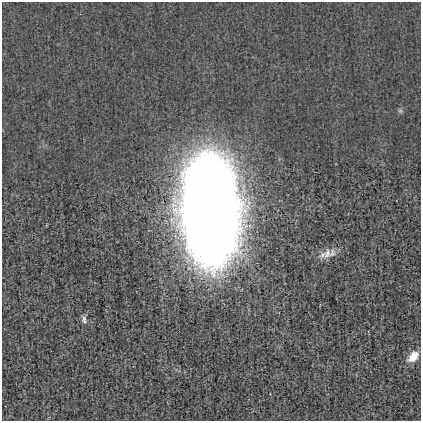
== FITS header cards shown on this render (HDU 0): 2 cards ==
NAXIS1  =                  419
NAXIS2  =                  419

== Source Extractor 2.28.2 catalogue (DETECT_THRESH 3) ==
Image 419 x 419 px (HDU 0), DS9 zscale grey, 1 PNG px = 1 image px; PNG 423 x 423 px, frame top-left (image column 1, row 419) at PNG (2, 2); no overlay
Background -0.0014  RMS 0.027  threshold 0.0818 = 3 sigma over >= 5 px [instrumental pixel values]
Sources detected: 5; all 5 listed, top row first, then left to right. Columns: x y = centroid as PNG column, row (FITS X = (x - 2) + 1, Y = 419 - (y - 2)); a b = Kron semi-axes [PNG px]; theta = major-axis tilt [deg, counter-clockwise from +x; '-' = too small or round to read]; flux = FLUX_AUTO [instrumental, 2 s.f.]
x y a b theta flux
400 111 7 4 0 3.2
211 210 61 30 -87 7700
327 253 15 12 62 17
84 320 11 6 -77 5.8
413 357 13 8 50 26